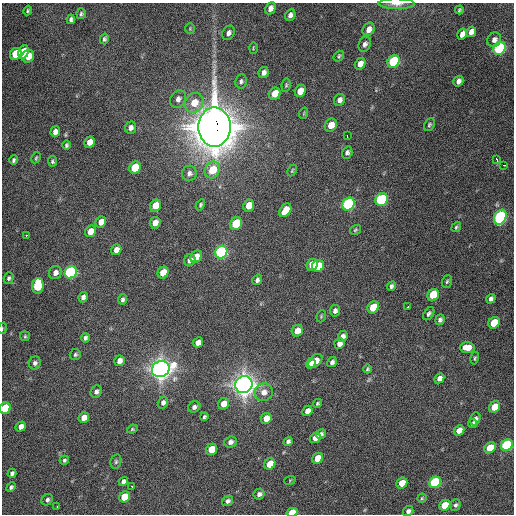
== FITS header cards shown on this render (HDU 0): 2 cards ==
NAXIS1  =                  512 / Axis length
NAXIS2  =                  512 / Axis length

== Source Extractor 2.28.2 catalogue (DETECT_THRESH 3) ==
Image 512 x 512 px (HDU 0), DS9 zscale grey, 1 PNG px = 1 image px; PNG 516 x 516 px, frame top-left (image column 1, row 512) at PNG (2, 3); each listed source drawn as its Kron ellipse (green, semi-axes under 4 px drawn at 4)
Background 1340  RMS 36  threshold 109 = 3 sigma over >= 5 px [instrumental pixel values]
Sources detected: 154; all 154 listed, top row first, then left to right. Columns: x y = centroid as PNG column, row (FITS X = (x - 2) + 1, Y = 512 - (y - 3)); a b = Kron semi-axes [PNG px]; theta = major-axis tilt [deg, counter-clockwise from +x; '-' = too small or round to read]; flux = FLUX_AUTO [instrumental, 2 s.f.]
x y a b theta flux
397 4 18 5 -1 1.3e+04
270 8 6 5 - 1.3e+04
459 10 4 3 - 3.3e+03
28 11 5 4 - 3.5e+03
81 14 5 4 - 4.3e+03
290 15 6 5 - 9.6e+03
71 19 5 4 - 5.5e+03
190 29 5 4 - 2.6e+03
369 29 7 5 57 1.8e+04
471 32 5 4 - 1.4e+04
228 33 7 6 - 9.5e+03
462 34 6 4 61 1.5e+04
104 39 5 4 - 4.9e+03
494 40 7 6 - 1.1e+04
365 44 8 6 65 8.2e+03
253 48 6 3 89 2.5e+03
500 48 7 5 52 5.2e+05
24 52 7 5 74 6.1e+04
16 54 6 5 - 9.4e+04
28 56 6 6 - 5.7e+04
339 56 6 4 50 3.6e+03
394 61 7 5 53 2.7e+05
360 64 6 5 - 1.6e+04
264 72 5 5 - 9.5e+03
241 81 7 6 - 6.1e+03
458 81 5 4 - 1.1e+04
286 85 7 4 80 3.5e+03
300 91 6 5 - 2.8e+04
275 94 6 5 - 4.3e+04
178 99 9 7 58 1.2e+04
340 100 6 5 - 1.1e+04
194 103 10 9 - 3.9e+04
304 113 6 3 72 2.4e+03
331 125 7 6 - 2.8e+04
429 125 7 5 58 4.2e+03
214 127 19 16 -90 6.2e+06
131 128 6 5 - 1.1e+04
55 132 5 4 - 1.5e+04
347 136 3 2 - 6.1e+03
89 142 6 5 - 2.1e+04
66 145 5 4 - 4.3e+03
347 153 6 5 - 6.4e+03
36 158 6 4 63 3.0e+03
14 160 4 4 - 5.0e+03
497 160 4 3 - 1.4e+04
53 161 5 4 - 4.1e+03
504 165 3 2 - 5.5e+03
135 168 6 5 - 1.1e+05
212 170 9 7 61 6.4e+04
292 171 6 4 63 3.0e+03
189 173 8 7 - 8.8e+03
381 200 7 6 - 3.9e+05
348 204 7 6 - 5.5e+05
200 205 6 4 61 4.3e+03
249 205 6 5 - 3.5e+04
155 206 6 5 - 3.9e+04
285 210 7 5 54 4.3e+04
500 217 8 6 62 6.3e+05
101 222 6 5 - 1.7e+04
155 223 6 5 - 1.9e+04
236 224 6 5 - 1.4e+05
456 227 5 4 - 4.2e+03
355 230 6 4 35 3.4e+03
91 231 6 5 - 2.9e+04
26 235 3 3 - 3.5e+03
116 250 5 5 - 1.4e+04
221 252 6 6 - 6.1e+05
196 257 6 5 - 2.6e+04
190 260 6 5 - 1.0e+04
312 265 6 5 - 5.9e+04
318 266 6 6 - 7.2e+04
71 272 6 6 - 6.1e+05
55 273 7 6 - 1.3e+04
163 273 6 5 - 4.2e+04
9 278 6 5 - 4.9e+03
257 280 5 4 - 6.8e+03
447 281 6 4 71 4.2e+03
38 286 8 5 83 1.8e+05
392 286 5 4 - 5.8e+03
433 295 6 5 - 1.2e+05
83 297 5 4 - 9.1e+03
122 299 5 4 - 6.0e+03
491 299 5 4 - 6.9e+03
373 307 6 5 - 7.8e+04
408 307 3 3 - 4.9e+03
335 311 6 5 - 7.8e+03
429 314 7 4 57 5.7e+03
321 316 6 4 71 3.3e+03
440 320 5 4 - 6.3e+03
494 323 6 5 - 8.9e+04
2 328 5 3 - 2.2e+03
297 331 6 5 - 2.5e+04
25 336 5 5 - 3.2e+03
343 336 6 4 64 1.0e+04
85 338 4 3 - 5.1e+03
198 342 5 5 - 1.4e+04
339 343 5 5 - 1.4e+04
467 347 7 5 1 2.7e+04
75 354 5 5 - 3.9e+03
475 358 6 3 76 3.3e+03
119 361 6 5 - 1.5e+04
315 361 8 5 41 4.7e+04
332 362 5 4 - 7.8e+03
35 363 6 6 - 6.8e+03
311 364 5 3 - 9.3e+03
161 369 9 8 - 2.3e+06
368 369 4 4 - 3.9e+03
439 378 5 4 - 1.1e+04
244 385 9 8 - 2.5e+06
96 392 6 5 - 7.8e+03
264 392 9 8 - 2.0e+04
163 402 6 5 - 8.2e+03
317 403 5 4 - 3.5e+03
224 404 6 5 - 2.8e+04
194 407 6 5 - 7.8e+03
495 407 6 5 - 5.5e+04
5 408 6 5 - 1.2e+05
307 411 5 4 - 1.6e+04
84 417 5 5 - 2.4e+04
204 417 4 3 - 4.3e+03
266 418 6 5 - 3.0e+04
475 419 6 5 - 1.0e+04
473 424 4 4 - 4.2e+03
21 426 5 4 - 1.5e+04
132 429 5 4 - 2.9e+03
459 430 5 5 - 2.4e+04
321 434 5 4 - 6.0e+03
315 438 5 4 - 1.7e+04
288 441 5 4 - 6.6e+03
230 442 6 5 - 9.1e+03
507 445 6 5 - 3.6e+05
490 448 6 5 - 6.0e+04
212 449 6 5 - 6.7e+04
318 458 6 5 - 4.5e+04
64 460 4 4 - 4.0e+03
116 461 7 5 76 4.5e+03
270 464 6 5 - 5.7e+04
12 473 4 4 - 6.3e+03
290 480 6 3 19 2.2e+03
123 481 5 4 - 7.9e+03
435 482 6 5 - 3.1e+05
402 483 6 5 - 4.5e+04
132 486 3 3 - 6.8e+03
11 487 5 4 - 4.9e+03
259 494 6 5 - 8.4e+03
125 497 6 5 - 1.0e+05
422 498 4 4 - 3.0e+03
47 500 6 5 - 5.2e+03
228 501 6 5 - 6.8e+03
445 505 6 5 - 7.2e+04
456 505 6 5 - 5.3e+03
57 506 3 2 - 2.9e+03
408 511 5 4 - 7.9e+03
292 512 6 4 14 5.3e+04
At the frame edge (FLAGS 8, measured only in part): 4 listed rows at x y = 397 4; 2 328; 5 408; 292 512